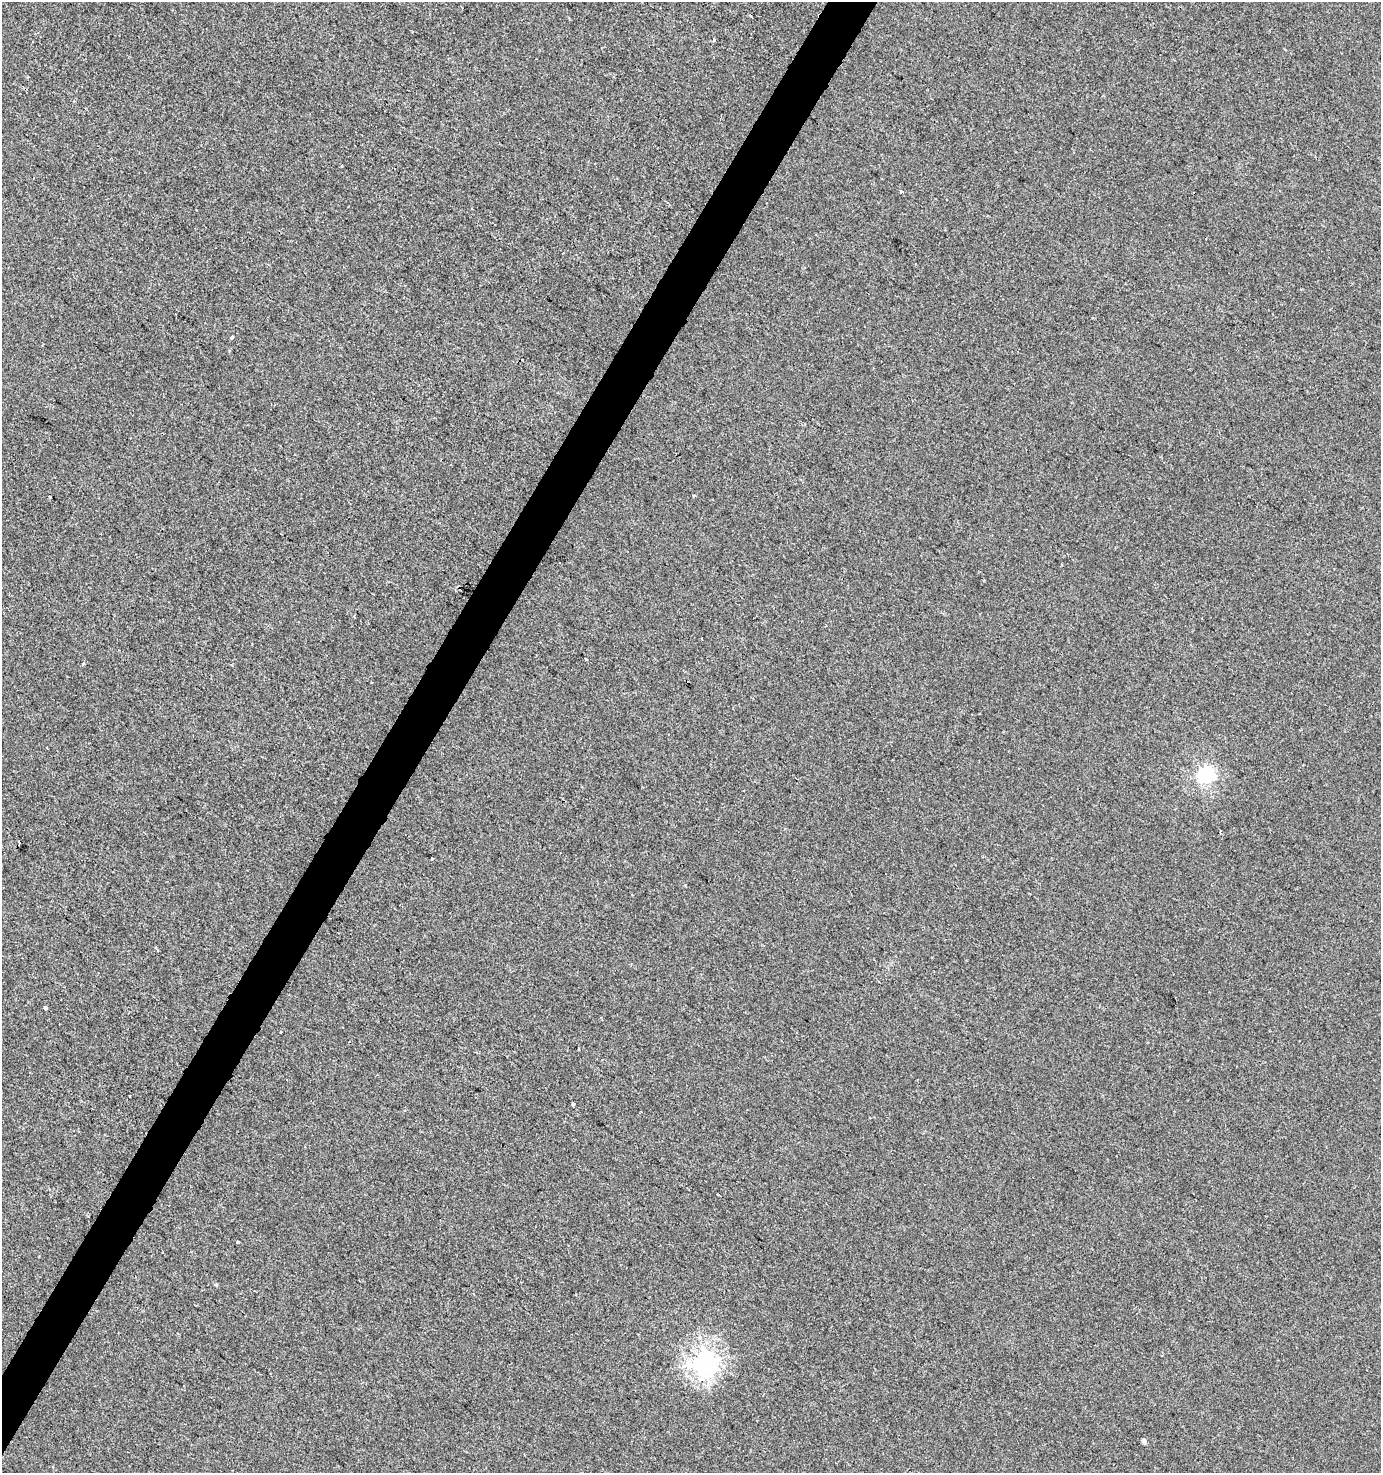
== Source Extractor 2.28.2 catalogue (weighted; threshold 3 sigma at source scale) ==
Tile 7 of 4 x 4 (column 3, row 2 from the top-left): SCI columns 3013-4391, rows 2945-4415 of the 5959 x 5893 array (HDU 1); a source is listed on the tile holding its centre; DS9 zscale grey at full resolution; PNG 1383 x 1475 px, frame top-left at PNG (2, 2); no overlay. Shown black and unused: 3% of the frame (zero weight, under 2 of 3 exposures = <1% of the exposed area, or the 3 px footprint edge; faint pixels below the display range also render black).
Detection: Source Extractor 2.28.2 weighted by HDU 2 'WHT'; one run over the whole footprint, this tile lists its part. Background -2.67e-04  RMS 0.0042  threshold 0.0188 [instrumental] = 3 sigma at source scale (4.5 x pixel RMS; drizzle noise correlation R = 1.50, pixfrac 1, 0.0396/0.0396 arcsec/px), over >= 5 px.
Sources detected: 19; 1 inside a brighter object's white glare — not listed; the other 18 listed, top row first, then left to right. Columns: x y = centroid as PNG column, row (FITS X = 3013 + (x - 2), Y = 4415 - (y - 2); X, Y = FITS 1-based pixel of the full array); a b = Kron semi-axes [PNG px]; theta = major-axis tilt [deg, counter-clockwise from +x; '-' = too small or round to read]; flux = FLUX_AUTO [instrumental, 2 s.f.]
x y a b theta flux
750 15 3 2 - 0.81
714 40 4 3 - 0.54
901 191 3 3 - 2.9
232 337 3 3 - 1.4
559 563 3 2 - 0.35
702 639 3 2 - 0.38
586 659 3 2 - 0.41
83 663 3 3 - 2.4
1207 773 7 5 -58 55
1220 833 3 2 - 0.85
432 858 3 3 - 1.5
45 1008 4 4 - 3.2
280 1032 2 2 - 0.4
579 1049 3 2 - 0.77
573 1104 3 3 - 1.4
238 1242 3 3 - 2.3
705 1362 8 7 - 240
1144 1441 4 4 - 1.3
Unlisted compact peaks at least as high as the median listed source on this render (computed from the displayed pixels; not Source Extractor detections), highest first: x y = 216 1285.